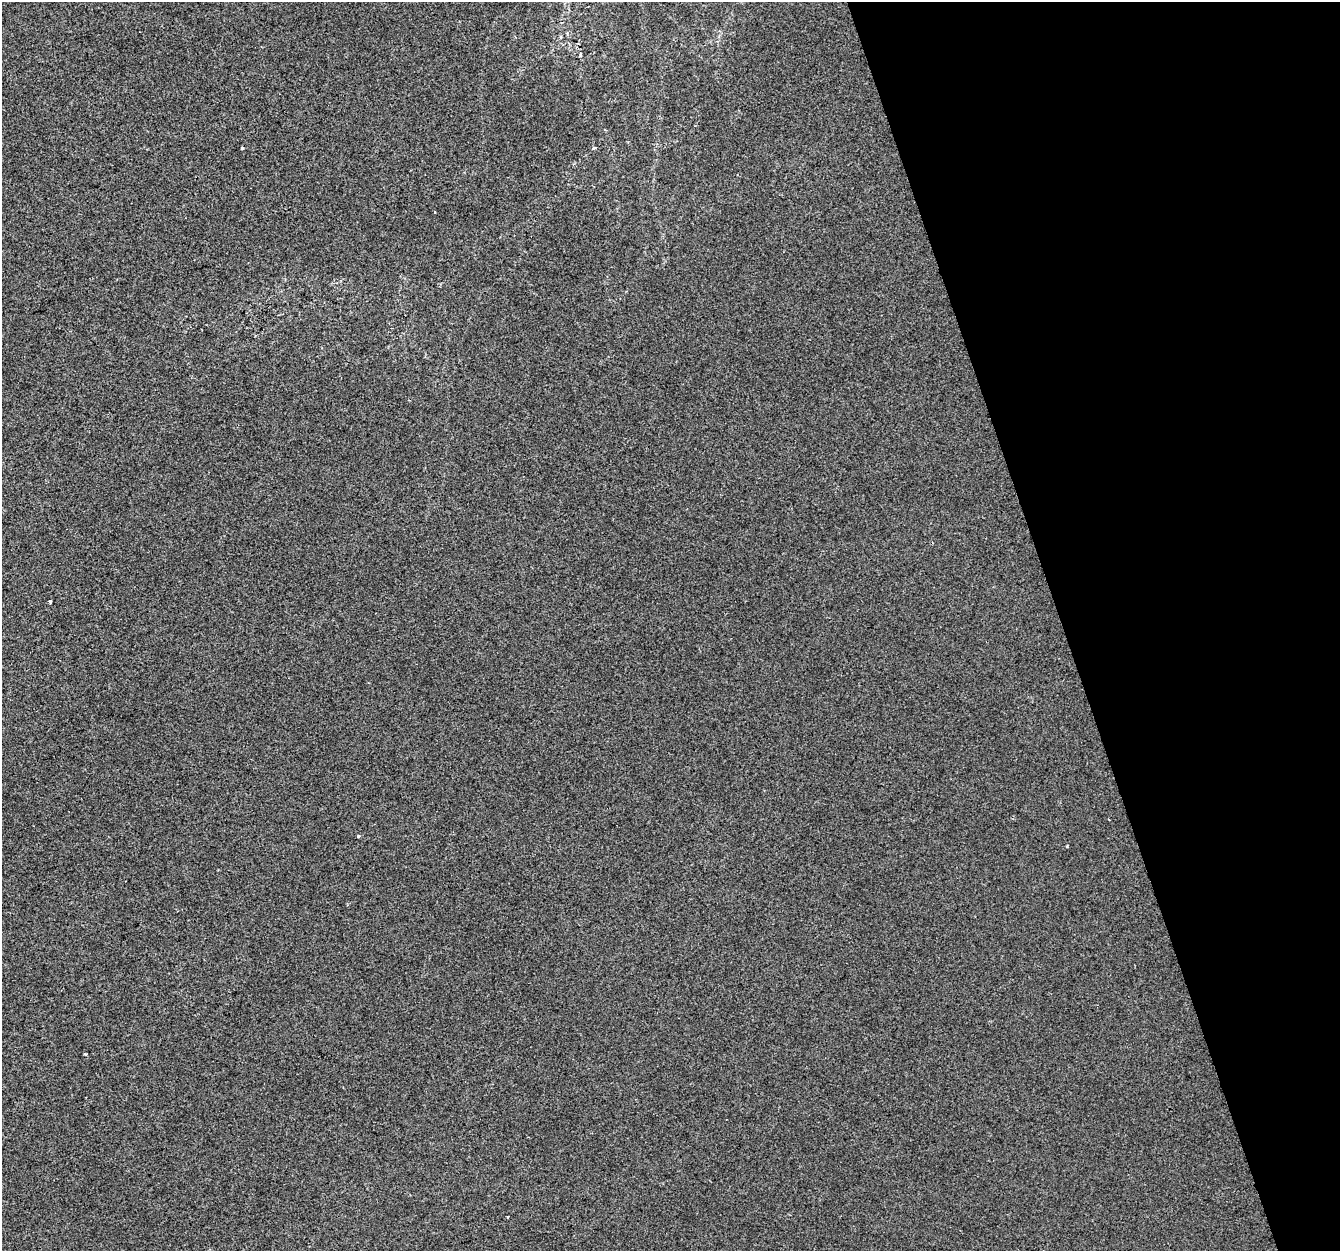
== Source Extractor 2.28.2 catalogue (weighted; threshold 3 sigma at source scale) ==
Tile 12 of 4 x 4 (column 4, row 3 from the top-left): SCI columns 4015-5352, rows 1364-2612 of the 5352 x 5172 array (HDU 1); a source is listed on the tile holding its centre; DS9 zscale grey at full resolution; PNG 1342 x 1253 px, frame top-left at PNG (2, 2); no overlay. Shown black and unused: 21% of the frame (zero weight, under 2 of 3 exposures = <1% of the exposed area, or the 3 px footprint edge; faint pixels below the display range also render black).
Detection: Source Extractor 2.28.2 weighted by HDU 2 'WHT'; one run over the whole footprint, this tile lists its part. Background 7.22e-04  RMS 0.0058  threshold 0.026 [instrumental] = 3 sigma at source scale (4.5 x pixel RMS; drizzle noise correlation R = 1.50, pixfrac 1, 0.0396/0.0396 arcsec/px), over >= 5 px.
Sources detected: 7; all 7 listed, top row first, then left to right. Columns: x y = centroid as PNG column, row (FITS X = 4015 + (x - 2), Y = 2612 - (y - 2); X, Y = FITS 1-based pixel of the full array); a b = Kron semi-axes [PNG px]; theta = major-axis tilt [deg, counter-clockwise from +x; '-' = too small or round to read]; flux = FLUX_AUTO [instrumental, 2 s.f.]
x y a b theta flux
242 148 3 3 - 0.85
594 148 5 3 - 0.84
434 212 3 2 - 0.51
50 602 3 3 - 1.2
358 836 3 3 - 1.2
1067 846 3 3 - 0.76
85 1054 3 3 - 1